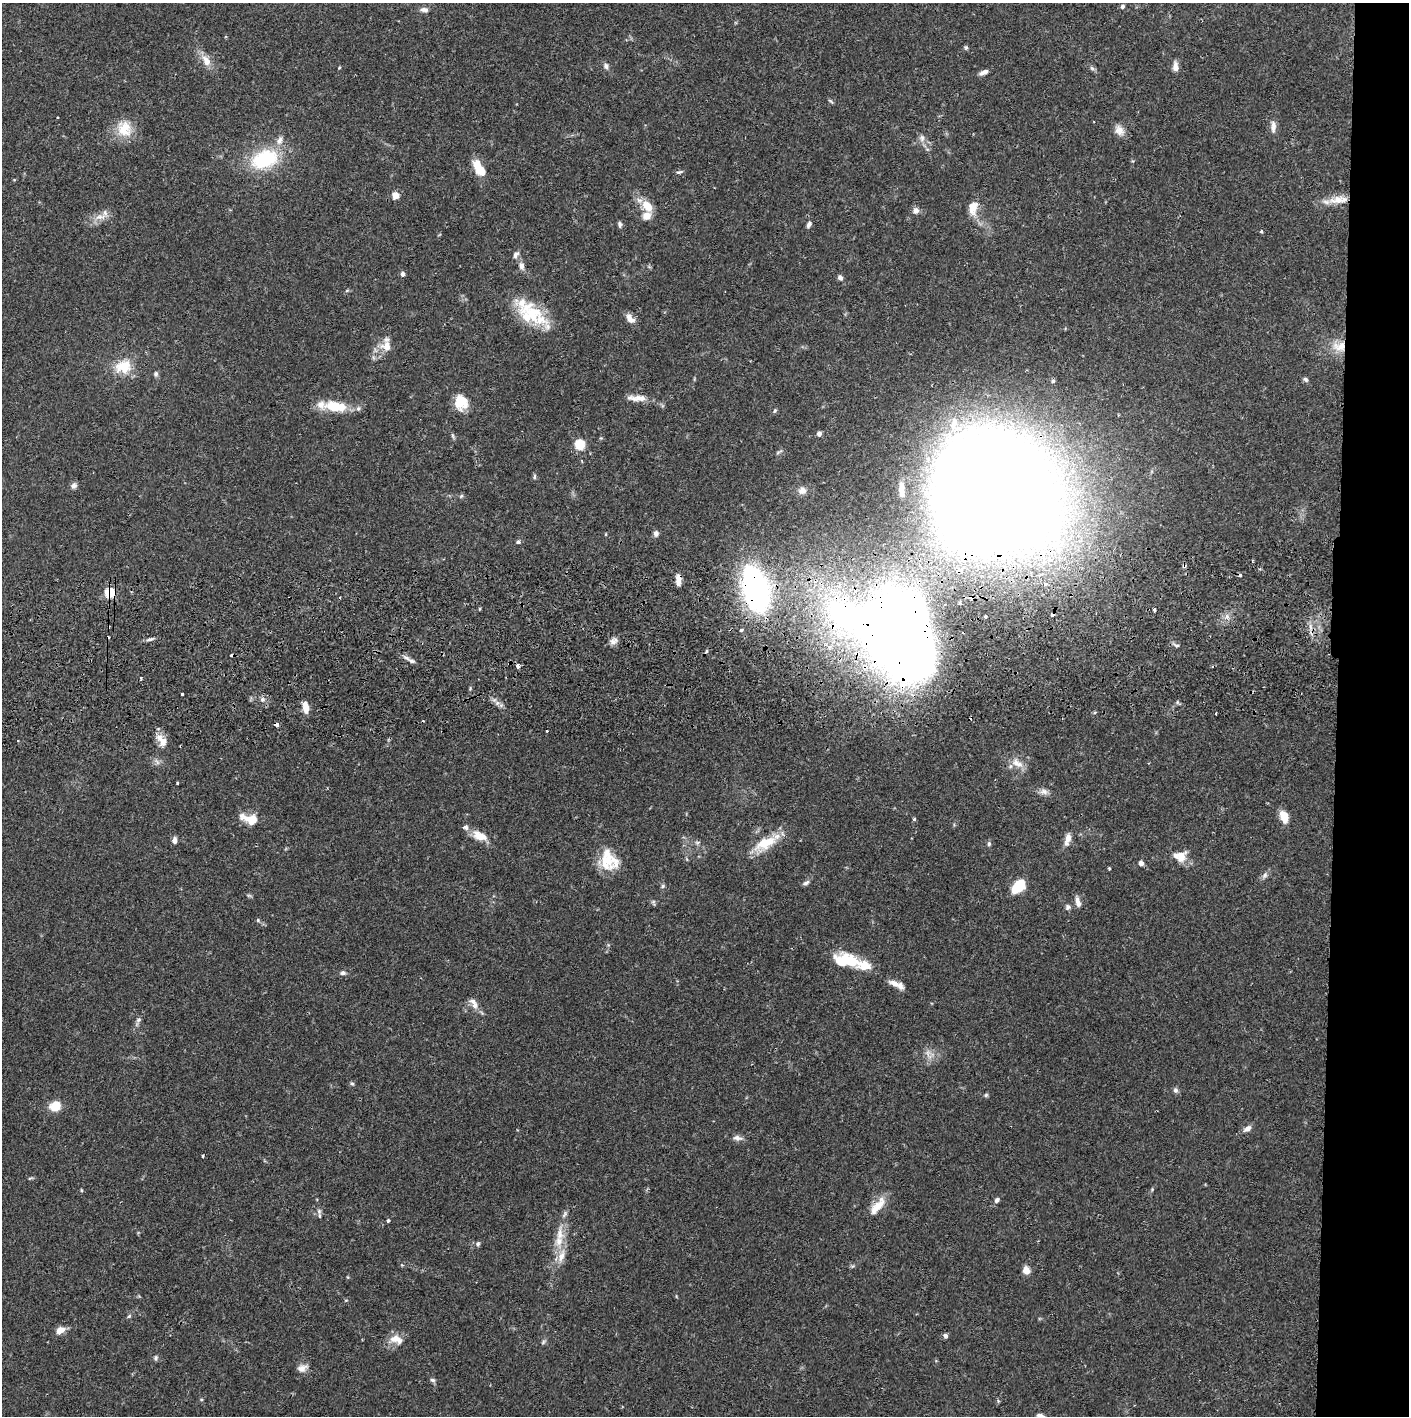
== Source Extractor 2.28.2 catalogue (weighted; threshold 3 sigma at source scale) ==
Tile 6 of 3 x 3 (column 3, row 2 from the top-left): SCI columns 2817-4223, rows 1472-2885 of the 4230 x 4358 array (HDU 1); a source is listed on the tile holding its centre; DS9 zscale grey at full resolution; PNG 1411 x 1418 px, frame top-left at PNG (2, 3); no overlay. Shown black and unused: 5% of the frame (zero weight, under 2 of 3 exposures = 3% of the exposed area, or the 3 px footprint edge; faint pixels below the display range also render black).
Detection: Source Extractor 2.28.2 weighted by HDU 2 'WHT'; one run over the whole footprint, this tile lists its part. Background 0.0683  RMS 0.0049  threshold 0.0219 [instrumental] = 3 sigma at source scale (4.5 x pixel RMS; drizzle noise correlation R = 1.50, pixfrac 1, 0.05/0.05 arcsec/px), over >= 5 px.
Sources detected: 163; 1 too faint to see at this stretch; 1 inside a brighter object's white glare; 8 cosmic-ray / hot-pixel residue — not listed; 17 inside a brighter listed object's ellipse — not listed separately; the other 136 listed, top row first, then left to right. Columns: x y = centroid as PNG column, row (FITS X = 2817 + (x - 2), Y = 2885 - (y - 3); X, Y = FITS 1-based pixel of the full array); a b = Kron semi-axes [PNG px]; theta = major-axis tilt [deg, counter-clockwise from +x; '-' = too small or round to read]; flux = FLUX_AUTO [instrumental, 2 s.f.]
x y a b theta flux
1122 6 6 5 - 1
424 10 12 6 -8 2.1
966 47 6 5 - 0.81
206 61 16 10 -60 5.5
606 66 8 6 -85 1.5
1175 66 12 7 -87 2.8
339 68 4 3 - 0.43
1092 68 7 6 - 1.1
983 72 11 5 26 2.3
830 101 9 3 -34 0.73
1273 128 14 8 77 2.7
124 129 23 20 -69 12
1119 130 14 11 -52 3.9
922 138 10 7 -90 2.2
265 159 37 23 19 32
477 165 16 11 -69 6.7
679 172 10 4 18 0.97
395 195 9 8 - 3.3
1339 200 28 10 7 9
647 206 14 9 -49 8.2
973 208 19 11 82 6.5
916 210 8 7 - 2
100 217 19 9 7 4.9
620 224 7 5 -89 1.2
809 224 8 5 64 1.6
1261 231 4 4 - 0.53
515 255 10 7 60 1.8
521 266 11 7 -72 2.5
402 274 6 5 - 1.4
840 278 8 6 -54 1.5
347 290 6 4 20 0.6
533 314 30 26 -34 19
630 319 13 7 -52 4.1
386 346 14 14 - 6.1
1339 346 21 13 4 8.6
123 366 21 17 9 12
156 374 8 6 -80 1.1
1305 379 7 5 -44 1.1
1053 381 5 5 - 0.84
637 398 27 7 -2 5.1
461 401 20 13 -78 9.2
336 406 30 12 -8 15
775 411 6 4 68 0.72
954 423 23 10 78 10
819 433 6 5 - 1.5
453 435 8 4 -81 0.8
580 445 5 5 - 32
779 452 11 3 26 0.86
534 477 7 4 85 0.89
74 486 8 7 - 1.7
901 489 11 4 -87 3.4
802 491 9 8 - 3.1
989 492 68 63 -48 2000
461 496 6 4 45 0.72
656 533 7 6 - 1.7
606 534 4 3 - 0.4
518 542 6 4 27 0.98
1184 566 6 5 - 0.94
678 580 12 5 -87 3.6
755 589 42 21 -74 120
110 593 6 5 - 23
1154 610 4 3 - 2.8
985 616 3 3 - 1.2
741 630 3 3 - 1
892 634 58 34 -34 1300
150 639 12 4 18 1.3
613 641 11 7 27 2.4
1177 645 8 4 -7 0.94
412 661 8 6 -17 1.4
141 678 4 3 - 0.52
182 694 3 3 - 2.3
262 699 7 7 - 1.6
305 707 13 6 -82 5.1
1216 714 3 2 - 0.85
276 724 4 3 - 3.1
547 731 2 2 - 0.45
160 738 12 9 -42 4
18 741 3 2 - 0.53
157 762 10 4 -57 1.2
1017 763 18 9 -31 4.6
177 783 3 3 - 0.72
1044 792 12 8 -8 2.4
1284 817 14 8 -73 6.6
250 819 23 11 -18 8.7
914 819 5 4 - 0.58
480 836 20 11 -25 7.1
1068 839 13 6 75 4.4
175 840 7 5 -86 2.1
697 842 8 4 8 0.95
766 843 34 14 27 14
989 844 7 5 -79 0.94
1180 856 18 14 -1 6.9
608 860 25 21 -17 15
1141 863 5 5 - 2.1
1109 868 4 3 - 0.61
1264 875 9 5 53 1.6
806 883 10 5 29 1.3
663 886 6 5 - 0.79
1018 886 15 9 46 15
1078 902 14 6 -74 2.7
653 903 9 4 -80 0.84
1068 907 7 7 - 1.3
258 920 6 5 - 0.72
845 961 30 14 -8 21
343 973 7 6 - 1.3
894 983 15 7 -24 3.8
475 1006 9 8 - 2.8
138 1020 7 6 - 1.2
928 1054 17 7 -72 3.3
352 1083 6 4 -47 0.8
1175 1090 7 7 - 1.3
986 1095 6 5 - 0.78
55 1106 12 10 20 7.9
1247 1129 10 6 35 2.7
738 1138 14 7 -7 2.4
203 1156 3 3 - 0.63
30 1178 8 3 12 0.68
81 1190 5 3 - 0.48
997 1200 7 6 - 1.4
877 1206 28 10 50 7.6
319 1211 8 6 -85 1.5
388 1220 4 4 - 0.81
560 1234 25 11 88 8.7
478 1244 7 6 - 1.1
852 1266 6 4 33 0.73
1026 1270 8 7 - 3.8
346 1300 5 3 - 0.44
129 1316 6 4 44 0.78
60 1330 9 6 27 4.9
945 1335 7 5 -33 1.2
396 1339 19 11 -19 5.7
543 1342 7 4 46 0.85
156 1358 8 5 84 0.91
302 1368 15 9 21 3.2
432 1380 8 5 -26 1
998 1401 5 5 - 0.61
Overlapping masked pixels (flux is a lower limit): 9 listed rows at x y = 1339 200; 1339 346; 989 492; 1184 566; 678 580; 755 589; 110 593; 892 634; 276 724